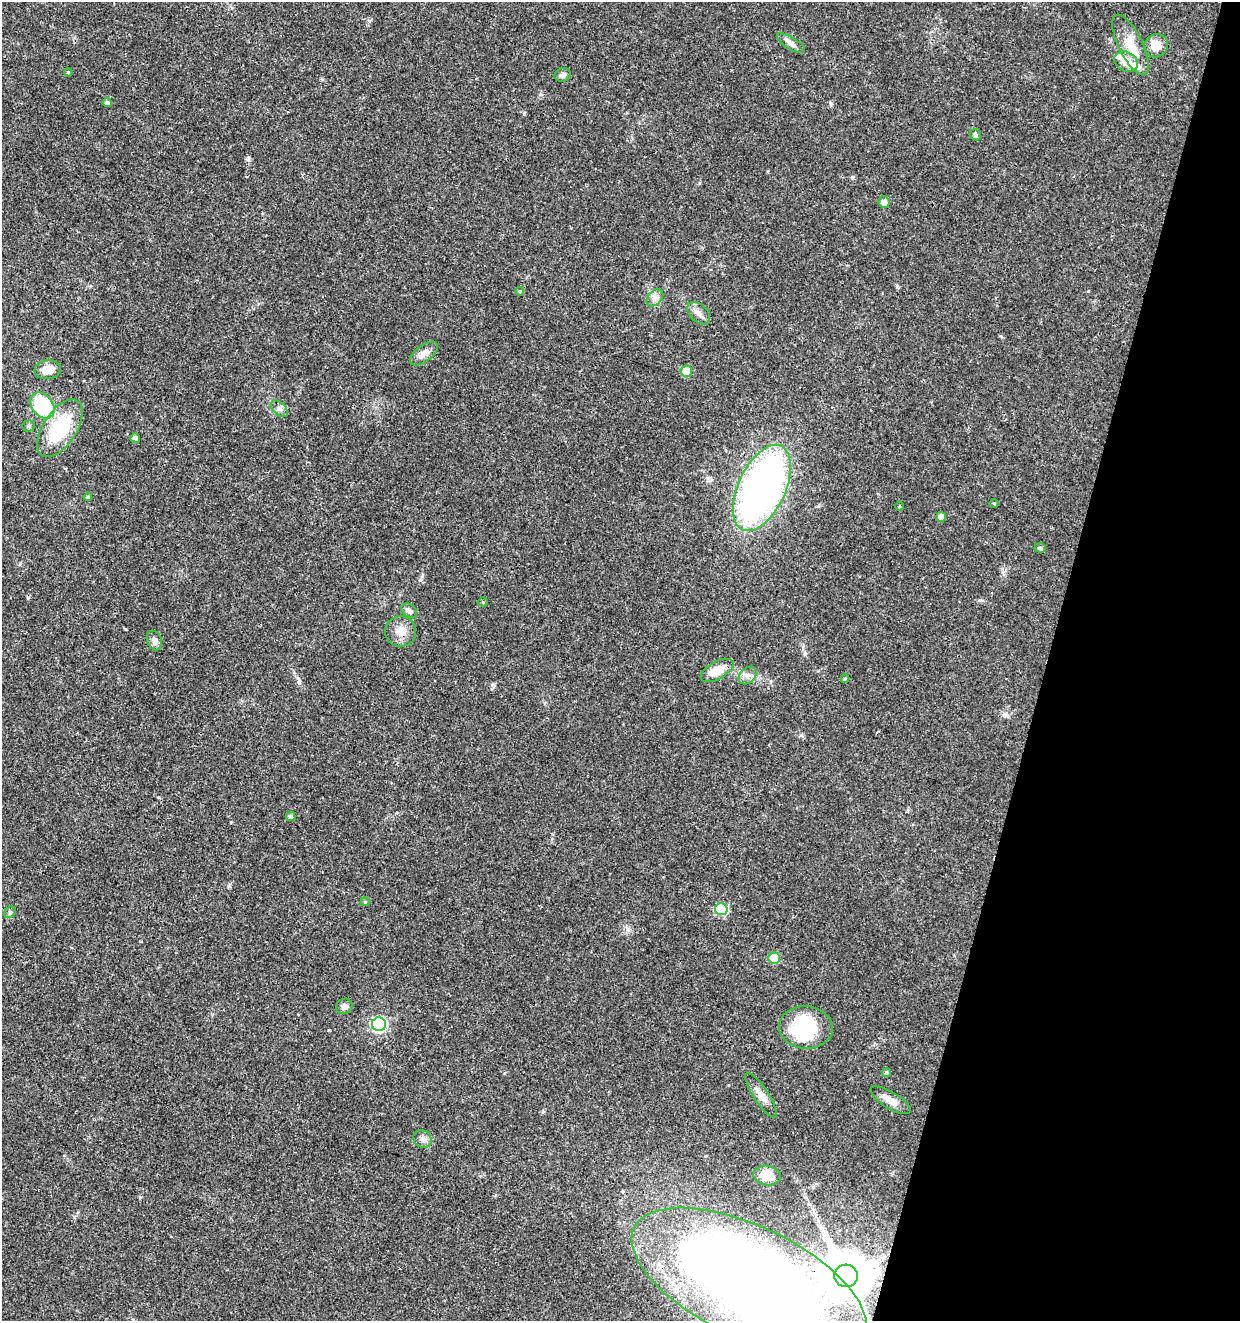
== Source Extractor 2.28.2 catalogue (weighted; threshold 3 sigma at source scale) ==
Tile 8 of 4 x 4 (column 4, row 2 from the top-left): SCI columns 4002-5239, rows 2646-3964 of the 5463 x 5297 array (HDU 1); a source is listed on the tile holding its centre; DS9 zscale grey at full resolution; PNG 1242 x 1323 px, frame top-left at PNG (2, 2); each listed source drawn as its Kron ellipse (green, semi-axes under 4 px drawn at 4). Shown black and unused: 16% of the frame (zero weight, under 3 of 4 exposures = <1% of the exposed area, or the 3 px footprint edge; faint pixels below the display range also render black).
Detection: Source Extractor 2.28.2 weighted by HDU 2 'WHT'; one run over the whole footprint, this tile lists its part. Background 0.018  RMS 0.002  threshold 0.00906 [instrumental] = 3 sigma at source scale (4.5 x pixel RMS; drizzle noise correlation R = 1.50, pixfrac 1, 0.0396/0.0396 arcsec/px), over >= 5 px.
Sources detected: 51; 1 inside a brighter object's white glare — neither listed nor drawn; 2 inside a brighter listed object's ellipse — not listed separately; the other 48 listed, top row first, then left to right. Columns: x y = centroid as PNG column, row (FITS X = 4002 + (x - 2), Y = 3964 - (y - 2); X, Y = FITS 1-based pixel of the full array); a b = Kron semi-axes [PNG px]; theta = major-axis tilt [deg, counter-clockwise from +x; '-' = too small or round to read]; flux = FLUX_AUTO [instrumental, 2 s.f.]
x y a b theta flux
791 43 16 6 -31 0.97
1131 45 33 12 -63 4.2
1156 46 12 11 - 2.7
1126 62 12 9 -25 2.5
68 72 4 3 - 0.18
563 75 8 6 20 0.72
107 103 5 4 - 0.58
975 135 6 5 - 0.53
884 202 6 5 - 1.1
520 291 4 4 - 0.3
655 298 10 7 48 0.89
699 313 13 8 -43 1.2
424 353 16 8 38 1.6
48 370 13 9 6 2.2
686 371 6 5 - 4
42 405 14 10 -53 13
279 409 10 6 -43 0.7
29 426 6 5 - 0.38
60 428 33 16 57 13
135 438 5 4 - 0.86
762 488 46 23 65 100
88 497 4 4 - 0.37
994 503 4 3 - 0.2
899 506 4 3 - 0.19
941 517 5 5 - 1.8
1040 548 6 4 -5 0.49
483 602 4 4 - 0.19
409 611 8 6 -36 0.7
401 631 15 15 - 2.5
154 640 10 7 -68 0.85
717 670 18 8 29 3.2
748 675 10 7 44 0.94
845 679 4 3 - 0.25
291 816 5 5 - 0.55
365 902 4 4 - 0.22
721 909 6 6 - 11
10 912 6 5 - 0.35
774 958 6 6 - 5.7
344 1006 8 7 - 0.8
379 1024 7 7 - 31
806 1027 27 21 -5 15
887 1073 4 4 - 0.36
761 1095 26 7 -57 1.7
891 1100 23 8 -31 1.8
422 1139 9 8 - 0.92
767 1175 14 10 -10 3.3
846 1276 12 11 - 980
749 1282 127 56 -25 360
Overlapping masked pixels (flux is a lower limit): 1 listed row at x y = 749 1282
Isophote crosses this tile's border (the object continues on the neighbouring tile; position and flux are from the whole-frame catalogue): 1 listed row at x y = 749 1282
Unlisted compact peaks at least as high as the median listed source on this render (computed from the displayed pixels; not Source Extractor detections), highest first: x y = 299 682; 248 158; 524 113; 494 685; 852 177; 830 103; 897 286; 229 886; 980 600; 420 580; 805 654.